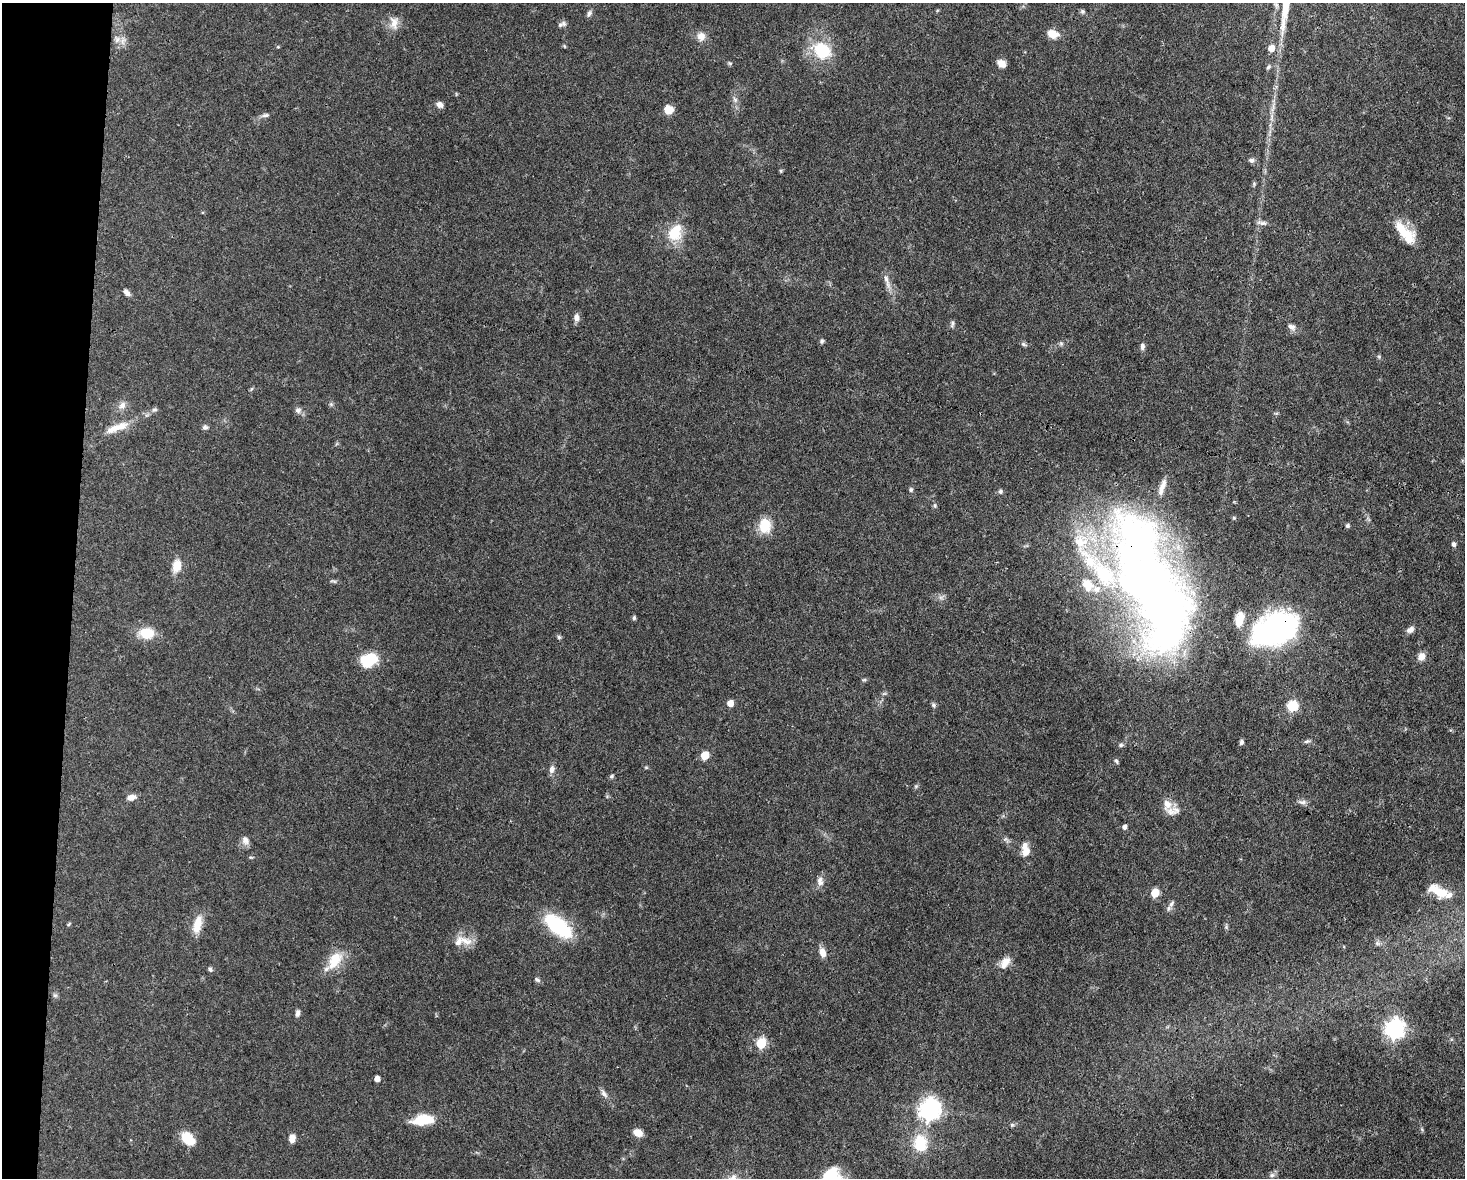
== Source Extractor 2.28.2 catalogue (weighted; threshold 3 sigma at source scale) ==
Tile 7 of 3 x 4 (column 1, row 3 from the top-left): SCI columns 225-1687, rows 1177-2352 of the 4725 x 4704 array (HDU 1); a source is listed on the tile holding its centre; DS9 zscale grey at full resolution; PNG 1467 x 1180 px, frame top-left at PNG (2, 3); no overlay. Shown black and unused: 5% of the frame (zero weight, under 3 of 4 exposures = <1% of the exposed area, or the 3 px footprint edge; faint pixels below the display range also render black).
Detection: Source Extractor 2.28.2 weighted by HDU 2 'WHT'; one run over the whole footprint, this tile lists its part. Background 0.0737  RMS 0.004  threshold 0.0182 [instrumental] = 3 sigma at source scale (4.5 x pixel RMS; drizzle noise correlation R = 1.50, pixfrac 1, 0.05/0.05 arcsec/px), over >= 5 px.
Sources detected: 115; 2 inside a brighter object's white glare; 1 long thin detection or spike segment (spike, bleed or trail) — not listed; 8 inside a brighter listed object's ellipse — not listed separately; the other 104 listed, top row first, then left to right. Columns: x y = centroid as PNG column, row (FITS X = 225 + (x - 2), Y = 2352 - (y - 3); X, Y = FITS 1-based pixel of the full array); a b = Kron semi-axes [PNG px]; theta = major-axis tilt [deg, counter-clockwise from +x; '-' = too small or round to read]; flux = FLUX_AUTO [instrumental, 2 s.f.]
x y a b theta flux
1082 11 6 6 - 0.83
589 14 9 6 64 1.1
394 23 18 11 87 3.9
562 24 11 6 21 1.2
1053 34 13 9 -15 4.6
701 36 11 10 - 3.1
117 39 11 8 -65 2.8
278 47 4 4 - 0.38
1271 48 6 6 - 4.3
821 50 25 19 -36 16
730 63 6 5 - 0.56
1001 63 10 8 -38 2.7
1268 67 7 5 42 0.78
735 100 9 6 -63 1.3
440 104 8 6 -35 1.7
668 110 8 8 - 5.5
265 115 10 5 6 1.1
1251 160 8 6 -23 1.2
781 171 5 4 - 0.47
1262 223 14 5 -11 1.5
1405 232 33 12 -47 11
675 233 22 16 59 11
887 281 27 6 -74 3.1
127 293 9 5 -47 1.8
576 318 10 7 88 2.1
952 324 9 5 70 0.92
1292 327 11 7 -26 1.8
822 341 6 5 - 0.81
1061 343 7 4 -19 0.7
1023 344 10 4 -27 0.83
1142 346 8 5 86 1.4
1379 357 6 5 - 0.57
251 389 6 4 70 0.5
122 405 12 8 56 2.3
154 410 8 5 28 1
298 410 8 8 - 1.4
121 426 19 11 25 5.5
205 427 7 6 - 1
1162 487 26 7 72 3.7
911 490 6 5 - 0.74
1000 491 6 6 - 0.88
935 506 8 4 -90 0.68
1234 518 5 4 - 0.51
765 525 20 15 88 7.7
1347 526 5 5 - 0.87
1454 544 6 5 - 1
177 566 16 11 80 5.3
333 581 11 4 -15 0.75
1152 595 129 75 -52 280
941 597 7 5 0 1.1
634 618 6 5 - 0.65
1274 630 35 21 24 130
1410 630 10 7 32 1.8
146 633 15 11 -3 9.6
559 637 5 5 - 0.7
1421 656 8 7 - 3.3
369 660 16 12 24 16
864 680 6 4 2 0.55
730 703 5 5 - 4.6
933 705 6 5 - 0.78
1292 706 6 6 - 27
1307 741 9 5 13 0.86
1241 742 6 4 75 1.1
1121 745 6 5 - 0.85
705 755 5 5 - 11
1116 761 7 4 -59 0.71
646 767 6 4 0 0.48
552 769 10 7 77 1.8
612 776 6 5 - 0.71
131 797 11 7 15 2.6
1302 802 11 6 1 1.4
1167 804 15 11 88 4
1124 827 5 5 - 1.4
245 840 11 10 - 2.1
1025 850 18 10 -85 4.5
820 881 13 8 -81 2.3
1440 892 26 13 -25 7.8
1155 893 6 5 - 10
1171 904 12 6 61 1.6
69 924 6 4 46 0.51
197 924 24 10 76 5.9
558 926 31 14 -39 33
1226 927 5 5 - 0.6
466 941 24 10 -24 5
1377 943 7 6 - 1
822 952 11 7 -76 3.2
335 960 28 15 57 9.4
1005 963 17 9 57 4
210 969 7 5 -73 0.76
537 980 9 5 -37 0.88
55 995 7 5 -42 0.83
297 1013 9 5 82 1.3
1395 1028 8 7 - 190
761 1043 6 5 - 26
377 1079 5 4 - 2.5
604 1094 13 6 -55 1.7
929 1109 8 7 - 250
422 1120 25 12 7 11
1012 1125 6 5 - 0.68
638 1133 9 7 -25 3.7
292 1138 9 6 81 3.2
188 1139 16 11 -48 8.1
920 1143 22 17 -88 13
1272 1175 7 6 - 1.1
Overlapping masked pixels (flux is a lower limit): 2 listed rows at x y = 1152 595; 1274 630